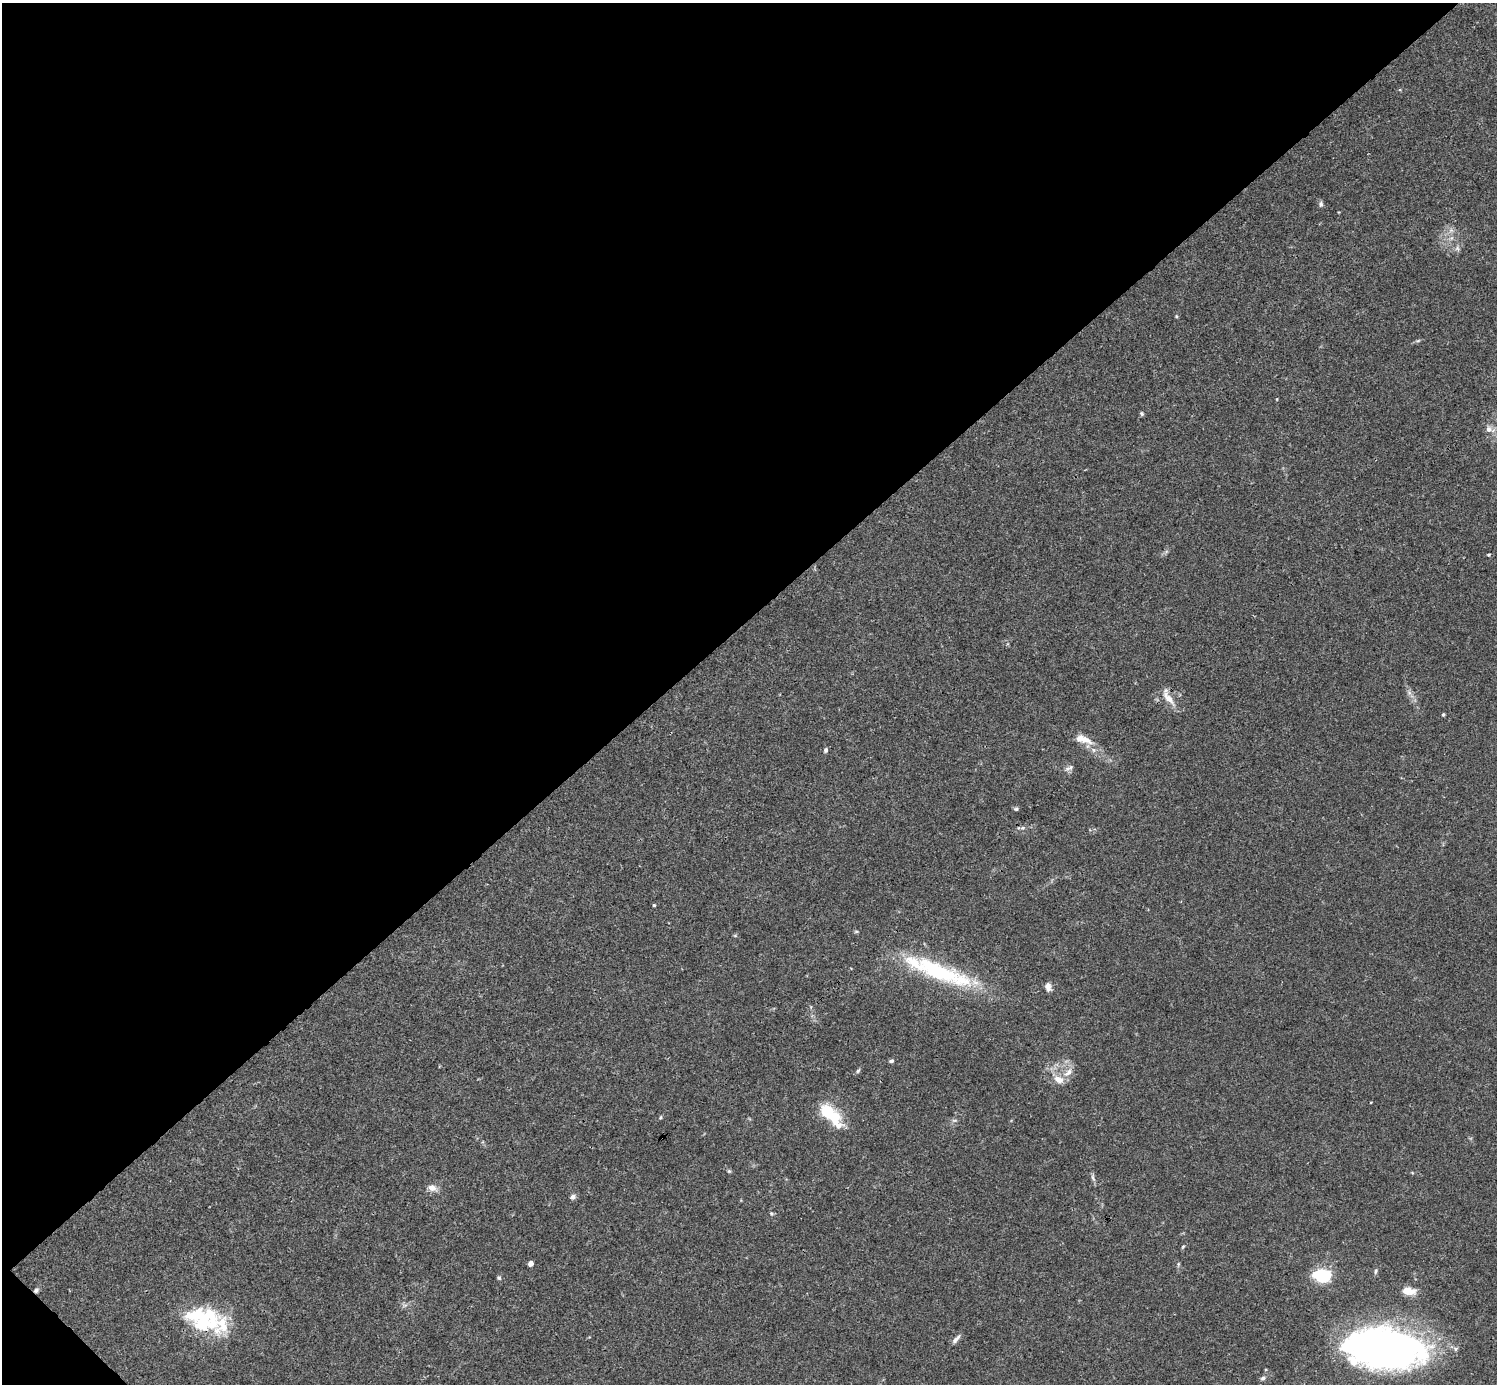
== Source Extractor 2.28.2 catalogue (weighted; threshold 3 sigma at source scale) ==
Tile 5 of 4 x 4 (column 1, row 2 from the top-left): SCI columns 1-1495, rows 2920-4301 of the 5982 x 5981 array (HDU 1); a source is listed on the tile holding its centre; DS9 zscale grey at full resolution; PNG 1499 x 1386 px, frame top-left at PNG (2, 3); no overlay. Shown black and unused: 45% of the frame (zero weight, under 3 of 4 exposures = <1% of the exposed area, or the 3 px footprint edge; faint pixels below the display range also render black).
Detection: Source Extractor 2.28.2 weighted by HDU 2 'WHT'; one run over the whole footprint, this tile lists its part. Background 0.0164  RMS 0.0022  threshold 0.0098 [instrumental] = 3 sigma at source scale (4.5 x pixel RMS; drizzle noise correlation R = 1.50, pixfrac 1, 0.05/0.05 arcsec/px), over >= 5 px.
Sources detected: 56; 3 inside a brighter object's white glare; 1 cosmic-ray / hot-pixel residue — not listed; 10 inside a brighter listed object's ellipse — not listed separately; the other 42 listed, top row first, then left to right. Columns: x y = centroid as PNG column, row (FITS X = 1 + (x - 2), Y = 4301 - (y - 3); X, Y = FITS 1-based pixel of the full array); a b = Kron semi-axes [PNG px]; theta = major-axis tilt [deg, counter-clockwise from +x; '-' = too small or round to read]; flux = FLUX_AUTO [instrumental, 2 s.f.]
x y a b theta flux
1321 204 7 6 - 0.52
1457 248 7 6 - 0.62
1176 316 5 4 - 0.24
1418 341 6 4 3 0.29
1142 413 5 5 - 0.34
1489 429 8 8 - 1.1
1489 555 4 3 - 0.23
1168 698 22 8 -49 2.5
1443 715 4 3 - 0.26
1086 740 20 10 -22 2.4
825 750 5 4 - 0.56
1069 768 13 5 29 0.65
1016 809 6 4 0 0.39
1022 828 7 5 1 0.45
654 905 3 3 - 0.29
735 936 6 4 0 0.24
939 972 68 23 -21 20
1048 987 10 6 -78 1.2
891 1061 6 5 - 0.41
858 1071 7 4 53 0.37
1068 1072 16 8 44 1.8
1058 1079 14 8 -30 2.1
827 1111 9 7 -36 11
661 1117 6 3 71 0.23
835 1119 20 14 73 4.1
954 1120 6 4 -17 0.34
729 1171 5 4 - 0.28
1093 1178 9 4 -68 0.56
432 1188 10 7 -19 1.6
573 1197 8 6 30 0.64
771 1214 6 5 - 0.35
1183 1247 6 4 67 0.26
531 1263 4 4 - 1.8
1178 1264 6 4 89 0.3
1375 1271 7 5 86 0.39
499 1278 6 5 - 0.36
1324 1278 16 8 2 8.9
1408 1290 15 8 -11 2.8
205 1324 54 27 -3 14
956 1339 14 5 48 0.83
1386 1346 64 35 -8 130
1263 1378 7 5 17 0.47
Overlapping masked pixels (flux is a lower limit): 3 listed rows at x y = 1168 698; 939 972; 205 1324